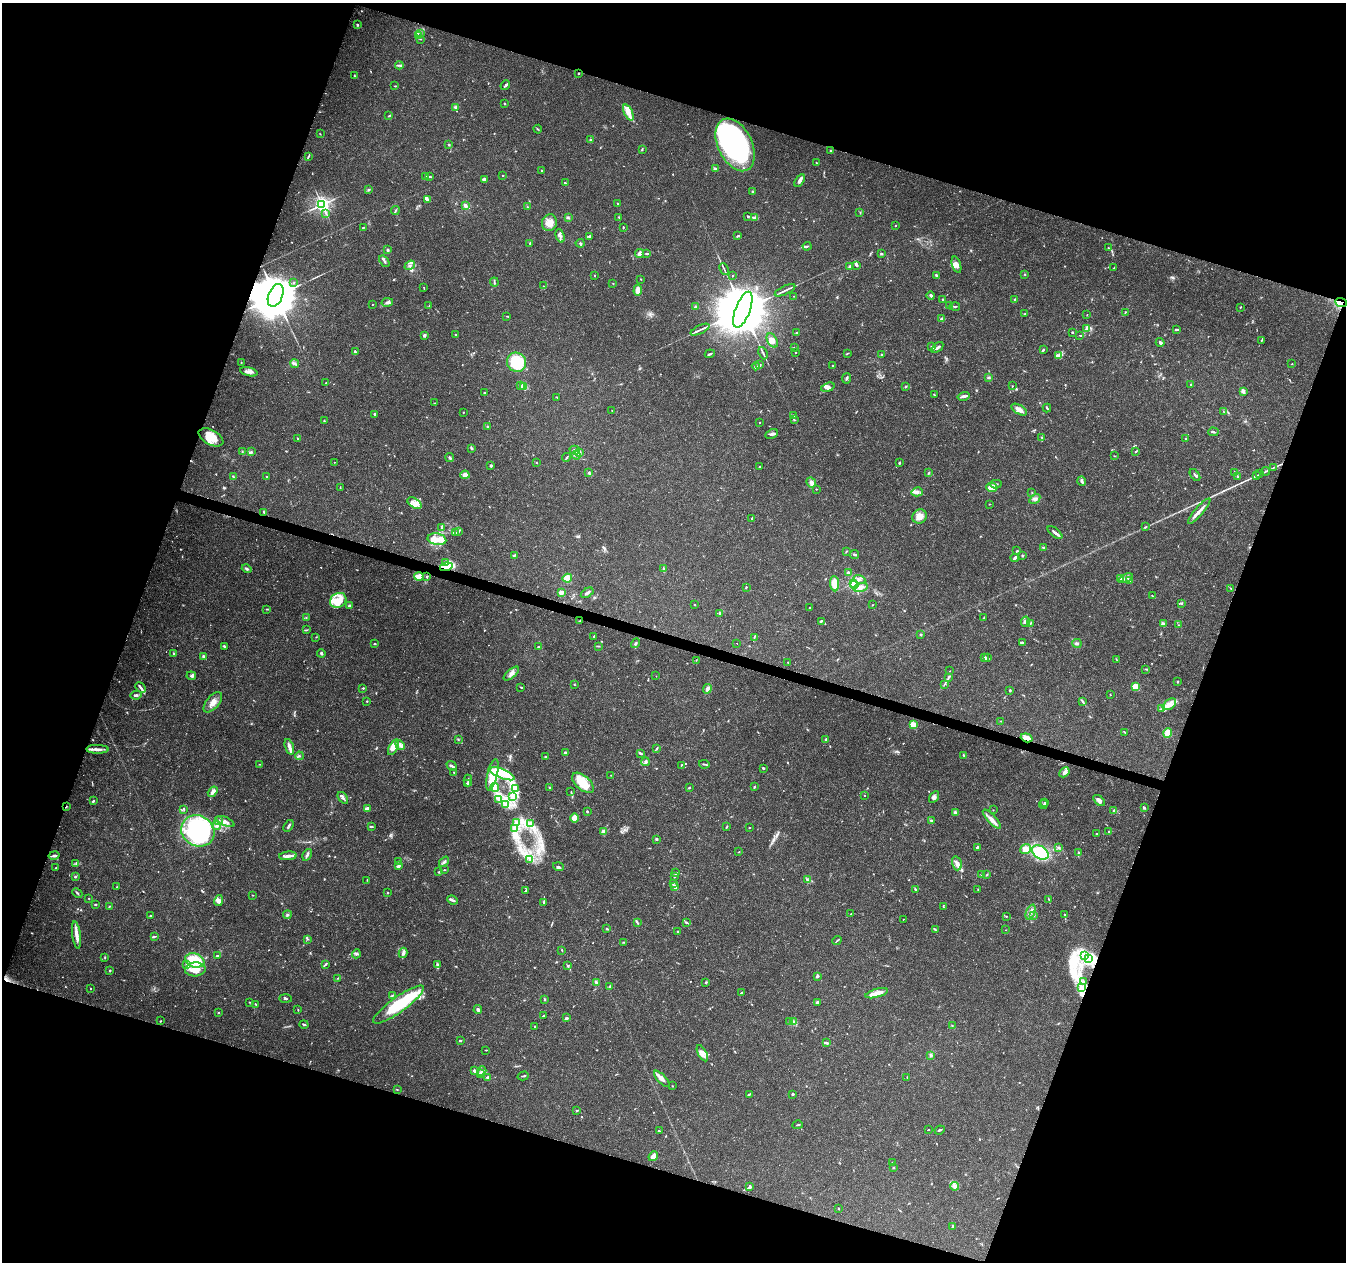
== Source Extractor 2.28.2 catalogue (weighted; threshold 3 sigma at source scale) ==
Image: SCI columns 13-5385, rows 284-5323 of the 5390 x 5544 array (HDU 1 of 3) = the unmasked area's bounding box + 8 px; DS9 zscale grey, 4 x 4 block average (1 PNG px = mean of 4 x 4 image px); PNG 1348 x 1264 px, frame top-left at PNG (2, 3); each listed source drawn as its Kron ellipse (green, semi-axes under 4 px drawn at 4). Shown black and unused: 38% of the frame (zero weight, under 3 of 4 exposures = <1% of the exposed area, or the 3 px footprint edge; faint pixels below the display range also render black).
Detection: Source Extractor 2.28.2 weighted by HDU 2 'WHT'. Background 0.0503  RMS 0.0025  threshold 0.0115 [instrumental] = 3 sigma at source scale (4.5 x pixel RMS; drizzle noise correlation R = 1.50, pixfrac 1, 0.0396/0.0396 arcsec/px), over >= 5 px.
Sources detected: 879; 4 too faint to see at this stretch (4 x 4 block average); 4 inside a brighter object's white glare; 4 cosmic-ray / hot-pixel residue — neither listed nor drawn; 27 coinciding with a brighter row at this scale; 86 inside a brighter listed object's ellipse — not listed separately; of the other 754, all 500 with FLUX_AUTO >= 0.731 (the completeness limit of this list) listed and drawn (254 fainter detections not listed), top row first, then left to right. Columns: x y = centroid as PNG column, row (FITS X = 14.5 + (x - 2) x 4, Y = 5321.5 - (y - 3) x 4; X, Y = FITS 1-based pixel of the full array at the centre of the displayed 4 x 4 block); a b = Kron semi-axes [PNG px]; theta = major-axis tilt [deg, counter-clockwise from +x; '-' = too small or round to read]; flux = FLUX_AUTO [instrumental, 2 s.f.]
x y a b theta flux
357 25 3 2 - 1.5
421 34 2 2 - 0.84
418 36 2 2 - 1.3
420 39 3 2 - 1
399 65 4 2 - 2.6
579 73 2 2 - 1
355 76 3 2 - 1.3
505 85 5 2 - 3.1
395 86 2 2 - 1
504 103 2 2 - 1.8
456 107 3 2 - 2.3
628 113 9 4 -65 9.1
389 116 4 2 - 1.4
538 129 4 2 - 1
320 134 3 2 - 0.75
591 140 2 2 - 1.2
449 144 2 2 - 1.5
735 145 28 17 -64 390
642 149 4 2 - 1.4
831 151 3 2 - 1
308 157 3 2 - 2
816 163 2 2 - 1.2
716 168 3 2 - 1.8
542 171 2 2 - 1.3
503 175 2 2 - 2.4
426 176 2 2 - 1.3
429 176 3 2 - 1.1
485 179 3 2 - 3.2
800 180 7 3 56 6
565 183 3 2 - 1.3
368 190 3 2 - 1.5
753 192 3 3 - 2.6
428 200 4 2 - 7.3
618 203 2 2 - 1.3
322 204 3 3 - 700
465 205 2 2 - 12
527 207 2 2 - 0.86
395 210 4 2 - 1.6
860 212 2 2 - 0.77
326 213 4 2 - 2.7
748 216 2 2 - 2
619 217 3 2 - 1.3
755 217 4 2 - 2.5
568 218 3 2 - 1.8
550 223 8 7 - 14
895 226 2 2 - 0.85
623 227 2 2 - 1.2
363 228 3 2 - 0.98
560 236 7 2 -72 3.6
589 236 3 2 - 2.2
737 236 3 2 - 1.7
530 243 3 2 - 1.5
580 243 4 2 - 1.8
807 246 4 2 - 2
1108 248 3 2 - 1.4
388 250 3 3 - 2.2
639 253 4 3 - 7.6
647 254 4 2 - 1.5
881 254 3 2 - 2.6
384 261 6 2 -52 2.1
410 265 5 2 - 3.8
857 265 4 3 - 2.6
956 265 8 4 -73 7.1
850 266 4 3 - 2.3
1114 268 3 2 - 0.89
724 269 6 2 -64 1.9
1025 274 2 2 - 1
732 275 2 2 - 0.78
594 276 2 2 - 0.74
937 276 4 2 - 3.4
641 279 3 2 - 0.87
494 282 4 2 - 1.6
294 283 3 2 - 1.4
613 283 3 2 - 0.74
543 286 2 2 - 0.87
424 288 4 2 - 0.94
638 290 5 4 - 16
785 290 11 2 25 4.7
276 295 12 7 68 12000
931 295 4 2 - 2.4
793 296 2 2 - 0.82
1014 299 2 2 - 0.96
943 300 3 2 - 2.1
387 302 6 3 12 4
1341 303 6 2 -23 3.8
372 304 2 2 - 1.7
429 306 2 2 - 1.1
950 306 3 2 - 1.3
955 306 5 2 - 1.8
695 307 3 2 - 2.2
1240 307 2 2 - 1
743 310 19 7 69 21000
1125 312 3 2 - 1.1
1024 314 2 2 - 0.9
1087 315 2 2 - 0.79
507 316 3 2 - 0.97
941 319 4 2 - 2.3
1086 329 3 2 - 2.1
1176 329 4 2 - 2.2
700 330 10 2 25 4.5
1072 332 2 2 - 2
796 333 2 2 - 0.97
456 334 3 2 - 0.79
424 335 2 2 - 12
1080 335 3 2 - 0.94
772 340 8 5 -61 8.3
1261 340 2 2 - 1.1
1160 342 4 2 - 4.3
794 347 3 2 - 0.97
931 347 4 2 - 1
937 347 7 2 36 3.6
1043 350 3 2 - 2.3
355 351 3 2 - 2.5
795 352 2 2 - 1.4
763 353 6 2 -66 2.6
847 353 3 2 - 1.2
710 354 5 2 - 2.3
882 355 2 2 - 1.1
1058 355 4 3 - 4.6
516 362 10 9 - 55
241 363 2 2 - 0.89
294 364 5 2 - 2.6
1292 364 2 2 - 0.95
760 365 2 2 - 2.4
756 366 4 3 - 3
833 366 2 2 - 6.3
249 372 9 3 -14 6.4
847 378 5 2 - 2.1
988 378 2 2 - 0.99
326 383 3 2 - 1.2
1191 384 2 2 - 1.6
520 386 2 2 - 0.75
524 386 3 2 - 2.1
906 386 2 2 - 1.3
1012 386 2 2 - 0.95
828 387 7 4 20 6.4
1244 391 4 2 - 2.5
485 393 3 2 - 2.5
934 395 3 2 - 0.85
963 396 6 2 14 4.6
557 397 3 2 - 0.8
434 403 3 2 - 0.8
1047 408 4 2 - 1.6
1019 410 8 4 -30 9.9
612 411 2 2 - 1.1
463 412 2 2 - 1.4
1224 412 2 2 - 0.75
374 414 2 2 - 2.3
793 415 2 2 - 1.6
794 420 3 2 - 0.97
324 421 2 2 - 1
760 422 2 2 - 0.82
487 427 2 2 - 1.8
1213 432 5 2 - 2.1
772 434 7 3 25 3.6
211 437 13 7 -29 32
1042 437 2 2 - 0.8
298 438 3 2 - 1.2
1185 438 2 2 - 2.1
471 448 4 2 - 2.1
575 450 5 3 - 3.4
1136 451 4 2 - 1.3
242 452 3 2 - 1.5
251 452 3 2 - 1.4
580 452 2 2 - 1.4
576 455 5 3 - 3.9
1114 456 2 2 - 0.95
567 457 4 2 - 1.7
450 458 4 2 - 2.7
334 462 2 2 - 0.75
536 462 2 2 - 0.77
899 463 2 2 - 5
491 465 2 2 - 3
760 466 3 2 - 1.1
1273 467 3 2 - 0.89
1265 471 4 2 - 2
589 473 4 3 - 2.4
929 473 3 2 - 1.5
1235 473 4 4 - 3.3
1260 474 2 2 - 0.78
465 475 4 4 - 10
1195 475 7 2 -53 2.4
1256 475 2 2 - 0.91
233 476 3 2 - 1.3
267 476 2 2 - 1
1237 477 2 2 - 0.99
1082 481 5 2 - 4.5
811 482 5 4 - 6.4
996 484 6 2 -1 2.4
340 487 3 2 - 0.98
992 487 5 4 - 16
816 489 2 2 - 0.77
917 492 5 4 - 5.2
1032 492 2 2 - 0.85
1035 499 6 3 33 3.9
414 503 8 5 -33 9.6
989 504 2 2 - 0.78
1199 511 16 3 49 9.8
264 512 3 2 - 1.6
920 516 7 7 - 15
752 518 3 2 - 1.1
1145 527 3 2 - 1.5
442 528 2 2 - 0.96
459 531 2 2 - 0.78
456 532 3 2 - 0.74
1055 533 9 2 -39 5.1
437 539 9 5 -12 15
1043 547 2 2 - 1.8
847 551 4 2 - 1.2
1017 551 4 2 - 1.7
514 555 3 2 - 2.4
855 555 4 2 - 2.4
1022 555 3 3 - 1.9
1015 558 4 2 - 3.6
446 562 3 2 - 1.5
446 567 6 3 15 62
663 568 3 2 - 1.3
247 569 5 2 - 3.1
848 572 2 2 - 2.7
419 577 5 3 - 29
427 577 3 2 - 1.3
567 578 5 4 - 27
1120 578 4 2 - 6.7
1126 578 7 3 24 5.8
859 579 6 2 -18 3.3
1130 581 2 2 - 2.5
853 583 2 2 - 240
834 584 7 4 -85 25
855 585 2 2 - 22
746 587 2 2 - 1
861 587 7 4 16 9.4
1231 588 2 2 - 0.85
561 593 2 2 - 36
587 593 7 2 32 4.3
1152 596 2 2 - 0.96
338 600 8 7 - 16
1181 603 2 2 - 1.6
695 604 2 2 - 1.1
872 605 2 2 - 0.95
349 606 3 3 - 3.3
809 608 2 2 - 1.4
267 609 3 2 - 1.2
720 613 3 2 - 2
306 618 2 2 - 0.73
984 618 2 2 - 1.2
580 621 3 2 - 1.4
821 621 3 2 - 2
1025 622 5 2 - 1.8
1163 623 2 2 - 1.7
1030 624 3 2 - 1.1
1178 625 2 2 - 0.95
307 630 2 2 - 0.92
921 634 3 2 - 1.5
594 636 2 2 - 1.1
316 637 2 2 - 0.76
754 637 3 2 - 1.2
1022 642 2 2 - 1.7
635 643 5 2 - 2.1
737 643 2 2 - 0.99
1077 643 5 2 - 2.6
375 644 2 2 - 2.1
224 646 3 2 - 1.7
599 646 3 2 - 1.2
538 647 2 2 - 1.4
174 653 2 2 - 7
321 653 4 2 - 2.1
203 656 4 2 - 2.8
985 657 3 2 - 1.5
988 658 3 2 - 1.5
1116 659 4 2 - 0.91
696 660 2 2 - 0.74
788 662 2 2 - 2.7
1146 669 3 2 - 1.1
950 671 2 2 - 1.1
511 674 9 4 40 6.8
191 676 5 3 - 2.8
656 676 2 2 - 0.83
949 677 3 2 - 1.3
1177 681 3 2 - 1.2
944 684 4 2 - 1.4
574 685 2 2 - 0.83
521 687 2 2 - 1.3
1135 687 2 2 - 90
141 688 6 3 -46 4
363 688 2 2 - 1.8
707 689 5 3 - 4.8
1010 690 2 2 - 2.2
136 695 5 3 - 3.5
1110 695 2 2 - 0.79
367 701 2 2 - 1.1
213 702 12 6 50 13
1083 702 3 2 - 1.3
1169 704 7 4 37 12
1162 709 3 2 - 2.5
1001 721 2 2 - 0.97
913 725 2 2 - 75
1124 732 4 2 - 1.2
1168 733 5 4 - 19
1027 738 6 4 -18 13
458 739 2 2 - 1.1
826 740 4 3 - 4
400 745 5 3 - 5.1
289 747 8 2 -72 8.5
393 747 8 4 62 11
657 748 3 2 - 2.2
97 749 11 3 -1 8.3
565 752 4 2 - 2.2
640 753 4 2 - 3
964 755 3 2 - 2.3
299 756 4 2 - 2.1
546 757 3 2 - 1.4
645 762 4 3 - 3.3
259 764 3 2 - 0.83
704 764 5 2 - 2
681 765 3 2 - 0.98
452 766 6 2 -38 3
763 768 2 2 - 3.1
454 772 2 2 - 1.1
1064 772 5 3 - 7.8
502 774 13 4 -22 21
492 775 16 5 76 21
611 775 2 2 - 0.79
468 781 6 2 90 3.3
468 783 2 2 - 4.5
583 783 13 7 -42 23
495 787 5 3 - 4.3
550 787 2 2 - 1.3
754 787 4 2 - 1.5
516 788 2 2 - 0.8
689 788 3 2 - 1.4
571 791 3 2 - 0.84
213 792 6 3 56 9.6
864 795 2 2 - 1.1
513 797 2 2 - 1.9
934 797 6 4 58 5.5
343 798 7 2 -53 3.9
499 799 3 2 - 1.8
1099 800 7 3 -43 7.1
93 801 2 2 - 2.2
1045 803 2 2 - 2
1043 804 4 2 - 1.6
505 805 3 2 - 1.4
66 807 2 2 - 0.94
367 808 4 3 - 4.3
1144 808 3 2 - 2
184 809 3 2 - 1.5
993 810 2 2 - 0.76
587 811 2 2 - 2.5
1113 811 2 2 - 1.4
955 813 3 3 - 2
574 818 4 4 - 14
992 819 12 3 -47 9.4
218 821 2 2 - 1.6
225 821 10 3 -25 6.3
932 821 3 2 - 2.7
517 823 2 2 - 0.94
531 824 2 2 - 0.99
217 825 4 3 - 4
288 826 6 2 57 3.4
371 826 3 2 - 2.3
727 827 3 2 - 2
515 828 2 2 - 1.2
749 828 2 2 - 2.5
198 831 17 15 -31 250
604 832 3 2 - 14
1108 832 2 2 - 1.1
1097 834 3 2 - 1.5
657 839 3 2 - 2.5
977 847 2 2 - 3.5
1058 847 2 2 - 1
1025 849 6 4 38 17
739 852 2 2 - 0.94
1040 852 9 6 -33 76
1078 852 3 2 - 1.6
54 855 5 3 - 3.8
307 855 6 3 59 3.5
288 856 9 2 6 6.2
530 859 3 2 - 1.6
399 861 3 2 - 0.87
444 862 6 2 48 3.7
76 863 3 2 - 1.5
957 863 7 4 -75 7.7
398 866 3 2 - 3.8
558 867 5 2 - 2.4
56 868 3 2 - 1.9
444 870 2 2 - 1
439 872 2 2 - 1.2
676 873 3 2 - 2.8
982 874 3 2 - 1.6
987 874 3 2 - 1.2
75 877 3 3 - 2
674 877 3 2 - 1.5
367 880 3 2 - 1
807 880 3 3 - 1.7
673 883 2 2 - 0.74
117 887 3 2 - 0.88
675 887 4 3 - 4.4
916 889 2 2 - 1.1
978 890 2 2 - 1.2
525 891 2 2 - 1.3
77 893 6 2 -44 2
388 893 2 2 - 2.9
252 895 2 2 - 0.96
88 898 2 2 - 0.83
1049 899 4 2 - 2
452 900 6 2 -24 3.1
219 901 5 4 - 5.6
543 902 4 2 - 1.9
95 904 2 2 - 1.7
109 907 3 2 - 1.1
943 907 2 2 - 1.1
1031 912 8 3 68 5.5
851 914 2 2 - 0.94
287 915 4 2 - 2
1033 915 2 2 - 1.9
1065 915 3 2 - 1.7
151 916 3 2 - 1.4
1006 916 3 2 - 1.1
903 919 2 2 - 1.1
686 922 4 2 - 2.6
637 923 3 2 - 1.5
607 928 3 2 - 1.4
935 930 4 2 - 2.1
1005 930 2 2 - 0.74
678 931 3 2 - 1.3
76 935 14 3 -82 15
154 937 3 3 - 1.8
308 939 2 2 - 1.1
837 941 5 2 - 1.7
624 942 3 2 - 1.2
562 950 2 2 - 0.88
403 953 5 3 - 4.5
356 954 4 3 - 2.9
1084 955 3 2 - 1.5
217 956 4 2 - 2.1
105 957 3 2 - 0.87
1089 958 3 2 - 1.2
195 960 10 7 -17 39
325 964 3 2 - 1.2
437 964 3 2 - 1.8
187 965 3 2 - 4.2
568 966 3 2 - 2
195 969 10 7 4 23
110 970 2 2 - 1.5
817 976 3 2 - 3.2
338 978 3 2 - 1.5
1084 981 2 2 - 1.4
596 982 3 2 - 4.6
706 982 2 2 - 2.2
609 987 4 2 - 1.9
1082 988 2 2 - 1.2
91 989 2 2 - 0.76
742 992 2 2 - 0.74
877 993 11 4 15 16
392 995 4 2 - 1.8
285 999 6 2 -2 1.7
545 999 3 2 - 1.2
249 1002 2 2 - 0.8
817 1002 3 2 - 4.3
256 1004 3 2 - 1.6
398 1005 31 7 36 93
298 1010 2 2 - 0.84
478 1010 4 3 - 3.8
218 1013 2 2 - 0.97
543 1015 2 2 - 1.1
567 1018 2 2 - 2.2
161 1021 3 2 - 0.88
790 1022 2 2 - 0.95
793 1022 3 2 - 2.5
304 1024 5 2 - 1.6
952 1025 2 2 - 0.94
535 1026 2 2 - 1.8
460 1041 2 2 - 5.5
827 1043 4 2 - 2.5
486 1050 2 2 - 0.89
702 1053 9 3 -62 7
930 1055 3 3 - 2.6
474 1070 3 2 - 2.1
482 1071 5 3 - 3
480 1073 2 2 - 3.9
523 1076 5 2 - 1.8
488 1077 3 2 - 3.8
907 1078 4 2 - 1.2
662 1079 10 4 -47 8.3
672 1086 2 2 - 0.9
397 1089 2 2 - 0.87
749 1094 4 2 - 2.1
793 1094 2 2 - 3.4
577 1111 3 2 - 1.3
798 1125 5 2 - 1.3
928 1130 2 2 - 1
940 1130 5 2 - 2.5
659 1131 3 2 - 1.7
653 1156 5 3 - 12
892 1162 2 2 - 0.82
893 1168 2 2 - 1.1
954 1186 4 4 - 4.9
750 1187 4 2 - 2.8
838 1208 2 2 - 2.5
953 1226 3 2 - 2.3
Overlapping masked pixels (flux is a lower limit): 6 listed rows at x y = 276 295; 1341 303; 446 567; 1027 738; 97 749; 66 807
Diffuse or blended objects may show on this block-average render without a row.